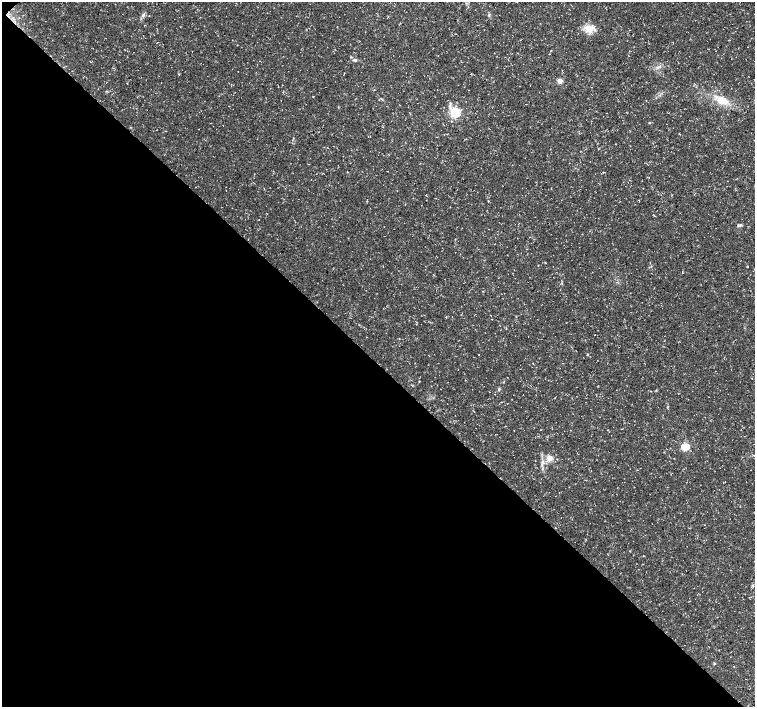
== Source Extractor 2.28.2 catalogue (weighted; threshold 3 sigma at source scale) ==
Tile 9 of 4 x 4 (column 1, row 3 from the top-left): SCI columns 7-1511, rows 1632-3040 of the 6028 x 6015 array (HDU 1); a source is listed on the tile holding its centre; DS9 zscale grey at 2 x 2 block average (1 PNG px = mean of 2 x 2 image px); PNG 757 x 709 px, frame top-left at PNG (2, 2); no overlay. Shown black and unused: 49% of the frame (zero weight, under 3 of 5 exposures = <1% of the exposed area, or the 3 px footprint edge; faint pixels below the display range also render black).
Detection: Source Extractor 2.28.2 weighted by HDU 2 'WHT'; one run over the whole footprint, this tile lists its part. Background 0.0414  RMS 0.0028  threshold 0.0125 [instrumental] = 3 sigma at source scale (4.5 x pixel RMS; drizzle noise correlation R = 1.50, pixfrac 1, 0.0396/0.0396 arcsec/px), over >= 5 px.
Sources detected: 27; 1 cosmic-ray / hot-pixel residue — not listed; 1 inside a brighter listed object's ellipse — not listed separately; the other 25 listed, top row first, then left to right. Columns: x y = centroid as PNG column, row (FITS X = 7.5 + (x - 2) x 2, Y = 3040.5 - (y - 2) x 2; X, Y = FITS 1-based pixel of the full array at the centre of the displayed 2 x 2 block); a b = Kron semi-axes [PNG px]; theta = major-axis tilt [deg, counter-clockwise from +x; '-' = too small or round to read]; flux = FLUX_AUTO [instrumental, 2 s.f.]
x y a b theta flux
143 15 4 3 - 1.2
489 15 3 3 - 0.64
590 29 15 7 36 5.9
494 53 2 2 - 0.21
355 60 7 3 8 1.1
659 66 7 2 38 1.1
178 74 4 2 - 0.35
344 74 2 2 - 0.24
560 81 3 3 - 12
313 96 3 2 - 0.36
381 99 4 2 - 0.57
722 100 17 9 -18 10
455 112 4 4 - 76
649 122 3 2 - 0.37
347 172 3 2 - 0.23
226 190 2 2 - 0.18
740 225 5 3 - 0.98
747 266 2 2 - 0.5
588 355 3 2 - 0.37
499 389 4 3 - 0.71
685 447 3 3 - 33
549 458 3 3 - 18
542 463 10 3 79 2.1
752 586 4 2 - 0.58
714 663 3 3 - 0.64